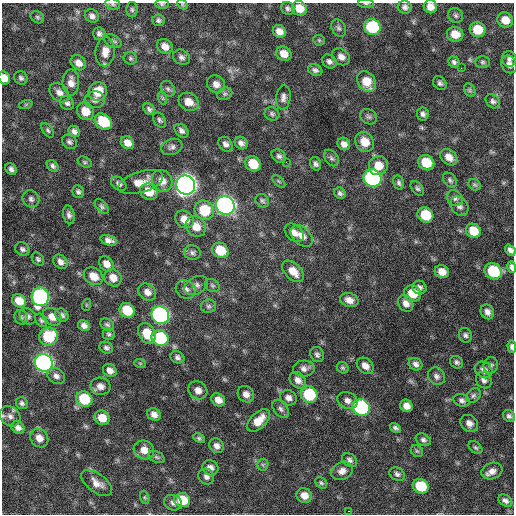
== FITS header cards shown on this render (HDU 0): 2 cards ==
NAXIS1  =                  512 / Axis length
NAXIS2  =                  512 / Axis length

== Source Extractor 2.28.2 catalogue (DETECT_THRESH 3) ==
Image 512 x 512 px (HDU 0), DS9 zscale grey, 1 PNG px = 1 image px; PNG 516 x 516 px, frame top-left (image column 1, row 512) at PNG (2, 3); each listed source drawn as its Kron ellipse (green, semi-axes under 4 px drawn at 4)
Background 366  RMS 21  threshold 61.9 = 3 sigma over >= 5 px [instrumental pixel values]
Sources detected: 214; all 214 listed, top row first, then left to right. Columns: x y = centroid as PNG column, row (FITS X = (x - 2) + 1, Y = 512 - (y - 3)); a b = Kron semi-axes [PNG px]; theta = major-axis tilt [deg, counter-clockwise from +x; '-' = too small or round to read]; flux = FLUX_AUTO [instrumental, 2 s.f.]
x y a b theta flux
113 4 7 5 -21 2.9e+03
162 4 7 4 0 2.1e+03
182 4 6 4 -45 2.0e+03
366 4 8 3 -5 1.9e+03
405 7 7 6 - 4.5e+03
430 7 7 6 - 1.1e+04
288 8 7 6 - 3.6e+03
299 8 8 7 - 2.1e+04
132 10 7 6 - 2.8e+03
456 15 8 7 - 3.2e+03
92 16 7 6 - 5.2e+03
37 17 7 5 -34 2.7e+03
158 20 6 6 - 3.5e+03
505 20 8 7 - 1.6e+04
372 27 8 8 - 9.5e+04
339 28 9 6 -60 3.8e+03
478 30 8 7 - 3.0e+04
279 31 7 6 - 1.1e+04
99 34 6 5 - 4.2e+03
455 34 8 7 - 1.8e+04
319 40 6 5 - 2.0e+03
113 41 9 6 -28 3.5e+03
165 46 8 7 - 1.1e+04
105 52 14 9 84 1.3e+04
284 54 8 7 - 1.5e+04
181 57 9 7 -30 5.0e+03
341 57 10 7 -39 7.6e+03
130 58 7 6 - 2.8e+03
509 59 8 7 - 5.2e+03
329 61 8 6 -39 4.6e+03
454 62 6 5 - 3.3e+03
482 62 7 5 -1 2.9e+03
78 63 8 7 - 9.5e+03
509 64 9 7 -58 6.6e+03
461 68 2 2 - 6.6e+03
315 70 7 5 -23 4.2e+03
4 78 7 5 -74 1.3e+04
21 78 7 6 - 3.6e+03
71 82 13 8 90 1.1e+04
367 82 11 8 -55 2.5e+04
440 83 7 6 - 4.0e+03
216 84 10 8 -44 9.1e+03
168 89 8 6 -57 4.0e+03
470 90 7 5 -61 3.0e+03
98 91 9 9 - 2.8e+04
59 93 11 8 -45 8.4e+03
225 94 8 6 21 3.2e+03
283 97 12 7 84 6.1e+03
162 98 6 4 -71 2.6e+03
95 100 10 8 5 5.7e+03
493 101 8 6 -44 3.8e+03
189 102 10 8 -30 1.4e+04
67 103 7 6 - 4.5e+03
26 104 7 4 19 1.9e+03
149 109 7 5 -46 3.7e+03
85 111 9 8 - 2.1e+04
272 114 7 6 - 3.3e+03
423 114 6 5 - 4.3e+03
368 117 9 7 -32 3.8e+03
159 120 8 5 -55 3.3e+03
103 122 9 7 -38 5.1e+04
48 130 8 5 -54 2.8e+03
74 131 6 5 - 4.8e+03
181 131 8 5 -44 5.1e+03
69 142 8 6 -38 3.8e+03
365 142 10 9 - 2.2e+04
127 143 7 6 - 1.1e+04
241 143 7 6 - 5.5e+03
225 144 8 6 -50 5.4e+03
344 144 7 6 - 7.6e+03
172 147 11 8 19 5.4e+03
279 156 8 6 -39 4.1e+03
449 157 9 7 -39 1.2e+04
331 158 9 6 -53 3.6e+03
85 162 7 5 -27 2.2e+03
286 162 2 2 - 1.2e+04
426 163 8 7 - 3.3e+04
253 164 8 7 - 3.2e+04
316 164 7 5 -70 4.0e+03
53 166 6 5 - 3.4e+03
378 166 9 9 - 2.0e+04
11 169 6 5 - 4.5e+03
373 178 9 8 - 3.1e+05
450 180 8 6 -47 3.4e+03
162 181 11 9 -55 1.3e+04
279 181 8 3 -45 1.8e+03
141 182 23 10 17 2.0e+04
399 183 7 5 -76 3.4e+03
119 184 8 6 -38 4.8e+03
186 185 9 9 - 1.2e+06
475 185 7 5 -31 2.3e+03
417 188 8 5 -50 3.2e+03
78 192 6 5 - 3.5e+03
149 192 9 8 - 2.3e+04
340 193 6 5 - 3.6e+03
455 198 8 7 - 4.4e+03
31 199 9 8 - 5.0e+03
262 201 7 6 - 3.1e+03
102 206 8 5 -46 3.3e+03
225 206 9 9 - 6.7e+05
459 206 10 8 -55 6.5e+03
204 210 10 9 - 4.9e+04
69 215 9 5 -78 4.9e+03
425 215 8 7 - 4.4e+04
184 219 10 8 -38 1.6e+04
196 227 11 9 -46 1.8e+04
473 231 8 7 - 2.7e+04
294 233 11 7 -44 9.7e+03
302 236 13 8 -44 1.2e+04
109 240 8 5 -17 7.1e+03
22 249 8 6 -30 4.0e+03
220 250 8 7 - 3.8e+04
510 250 6 4 -52 5.4e+03
192 253 8 7 - 4.3e+03
38 259 7 5 -51 2.9e+03
60 262 8 6 -43 6.7e+03
106 264 8 6 -47 1.0e+04
511 267 6 4 -75 4.8e+03
293 271 13 8 -44 1.8e+04
493 271 9 7 -35 6.1e+04
442 272 7 6 - 1.3e+04
93 276 10 8 -34 1.5e+04
113 278 9 8 - 1.4e+04
196 285 12 8 30 6.5e+03
212 286 8 6 -37 2.7e+03
419 287 7 6 - 4.8e+03
186 290 10 8 -37 7.9e+03
147 292 10 7 -39 9.3e+03
413 293 9 8 - 2.9e+04
40 297 9 8 - 3.2e+05
349 300 9 7 -19 9.7e+03
19 301 7 6 - 1.9e+04
406 303 9 7 -55 8.6e+03
86 305 6 4 72 1.5e+03
208 306 7 6 - 3.5e+03
127 310 8 7 - 4.2e+04
487 312 8 6 -58 6.6e+03
62 315 7 6 - 4.1e+03
160 315 9 8 - 4.3e+05
28 316 9 7 -46 5.2e+03
21 317 7 6 - 3.1e+03
52 317 10 8 -35 1.2e+04
41 320 7 5 -53 2.9e+03
107 325 7 5 -34 3.1e+03
84 326 6 5 - 6.0e+03
147 333 11 8 -59 2.7e+04
109 334 6 6 - 2.7e+03
465 335 7 6 - 3.7e+03
48 337 9 9 - 5.7e+04
160 338 9 8 - 9.6e+04
512 347 6 4 -88 4.2e+03
106 348 7 5 -26 4.0e+03
317 354 8 6 -61 3.9e+03
177 357 7 6 - 4.0e+03
457 362 7 6 - 3.6e+03
44 363 9 8 - 5.7e+05
140 363 6 4 -18 1.8e+03
416 364 7 6 - 5.0e+03
491 365 8 7 - 4.1e+03
365 366 9 7 -41 9.5e+03
343 368 6 5 - 2.4e+03
304 369 11 8 2 6.9e+03
110 370 7 6 - 8.4e+03
484 370 9 7 -37 8.0e+03
56 376 9 7 -35 6.0e+03
436 376 9 8 - 5.6e+03
298 380 9 7 -46 8.1e+03
484 380 9 7 -55 5.9e+03
100 386 10 8 -11 9.3e+03
198 390 10 8 -35 1.1e+04
246 394 9 7 -47 8.5e+03
309 394 8 8 - 7.2e+04
473 396 8 6 44 3.3e+03
288 398 8 7 - 6.9e+03
84 399 8 7 - 5.5e+04
218 400 7 6 - 1.0e+04
347 400 10 8 -22 7.2e+03
462 400 8 6 -17 4.1e+03
22 403 6 5 - 3.6e+03
406 406 6 6 - 1.1e+04
361 407 9 8 - 2.1e+05
281 409 10 6 -50 4.7e+03
154 414 7 6 - 8.1e+03
10 416 11 9 -45 8.0e+03
509 416 6 5 - 3.8e+03
102 418 8 7 - 2.0e+04
259 420 14 8 43 2.0e+04
469 423 9 8 - 8.5e+03
18 427 7 5 -32 6.2e+03
395 428 6 4 -33 3.7e+03
39 438 10 8 -51 1.2e+04
199 438 6 4 -28 2.6e+03
423 440 8 6 -29 4.0e+03
216 446 8 7 - 7.1e+03
475 448 8 5 -38 2.8e+03
144 450 10 9 - 1.5e+04
417 451 7 5 -45 2.4e+03
156 457 9 5 -26 3.3e+03
350 460 8 6 -41 4.2e+03
263 465 6 5 - 2.6e+03
210 468 8 7 - 7.1e+03
342 471 11 8 25 8.6e+03
492 471 11 8 18 8.9e+03
397 474 8 6 -30 4.1e+03
206 477 8 7 - 5.5e+03
97 483 18 9 -37 1.3e+04
321 483 7 5 -44 2.4e+03
421 486 8 7 - 5.4e+04
304 495 8 7 - 1.2e+04
145 497 7 4 -71 1.9e+03
182 500 8 7 - 3.5e+04
505 501 7 5 -33 4.6e+03
173 503 9 7 -23 5.4e+03
348 511 3 2 - 2.5e+03
At the frame edge (FLAGS 8, measured only in part): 10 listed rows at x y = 113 4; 162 4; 182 4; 366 4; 430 7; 4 78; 510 250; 511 267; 512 347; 10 416